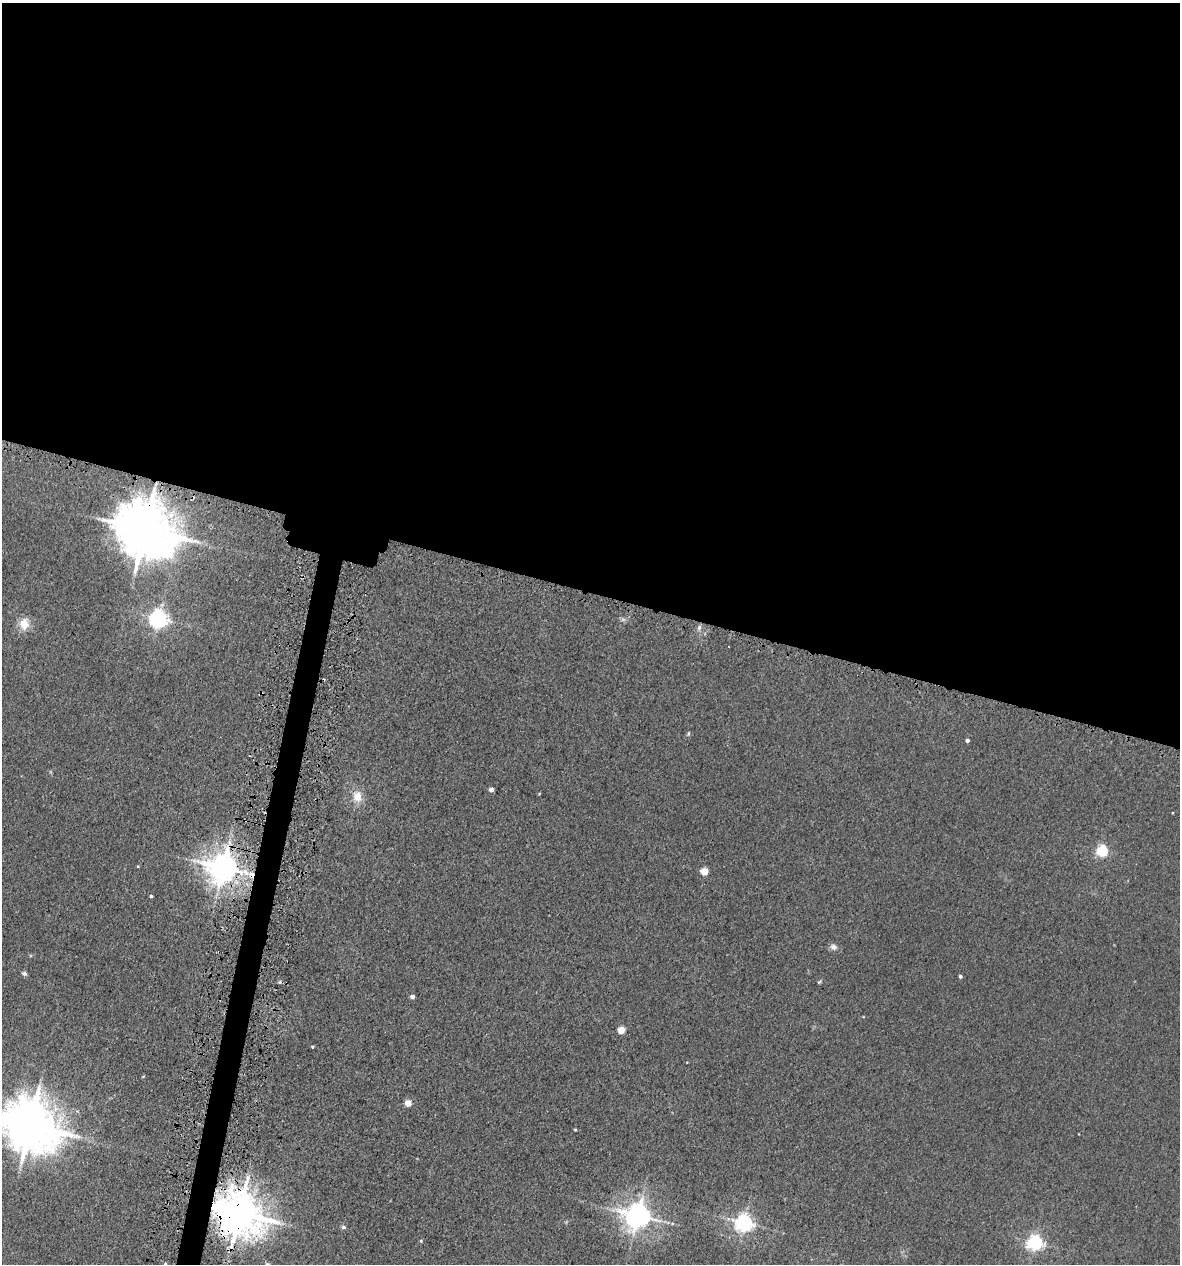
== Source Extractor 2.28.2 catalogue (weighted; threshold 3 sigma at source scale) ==
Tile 3 of 4 x 4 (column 3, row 1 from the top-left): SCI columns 2695-3872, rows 3836-5097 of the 5223 x 5150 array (HDU 1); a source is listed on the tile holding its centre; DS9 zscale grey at full resolution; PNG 1182 x 1266 px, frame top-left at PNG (2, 3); no overlay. Shown black and unused: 48% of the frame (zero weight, under 3 of 5 exposures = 5% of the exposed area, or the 3 px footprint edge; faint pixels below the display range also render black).
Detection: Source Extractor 2.28.2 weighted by HDU 2 'WHT'; one run over the whole footprint, this tile lists its part. Background 0.0171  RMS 0.0029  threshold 0.013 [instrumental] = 3 sigma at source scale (4.5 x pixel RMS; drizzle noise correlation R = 1.50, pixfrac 1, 0.05/0.05 arcsec/px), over >= 5 px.
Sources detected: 33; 1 cosmic-ray / hot-pixel residue — not listed; the other 32 listed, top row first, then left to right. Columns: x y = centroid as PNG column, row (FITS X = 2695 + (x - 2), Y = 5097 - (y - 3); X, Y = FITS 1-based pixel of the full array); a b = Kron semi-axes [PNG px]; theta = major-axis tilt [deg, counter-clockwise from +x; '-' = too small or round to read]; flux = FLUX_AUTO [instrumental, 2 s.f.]
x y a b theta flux
145 530 19 16 -25 1800
159 619 7 7 - 150
623 619 7 4 19 0.67
24 624 16 13 81 4.2
699 627 7 5 70 0.87
688 733 7 3 81 0.39
967 740 4 3 - 0.92
491 790 4 4 - 1.9
539 794 5 3 - 0.23
357 797 16 12 -82 4.2
1102 851 5 5 - 42
223 868 9 9 - 520
704 871 5 5 - 9.8
251 875 10 7 85 2.3
151 896 3 3 - 0.54
833 947 11 8 -17 1.3
24 973 7 5 -31 0.66
960 976 4 4 - 0.61
819 982 6 3 44 0.37
412 997 4 4 - 1.3
621 1030 5 5 - 8.4
313 1047 3 3 - 0.39
408 1103 5 4 - 6.3
30 1125 18 15 -31 1400
575 1130 3 3 - 0.31
239 1213 15 13 -33 1100
638 1216 8 8 - 370
744 1223 6 6 - 150
343 1227 6 5 - 0.68
421 1241 5 4 - 0.37
1035 1242 6 6 - 100
165 1264 3 3 - 1
Overlapping masked pixels (flux is a lower limit): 4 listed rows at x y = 145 530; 223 868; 251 875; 239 1213
Isophote crosses this tile's border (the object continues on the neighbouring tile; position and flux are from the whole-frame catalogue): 2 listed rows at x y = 30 1125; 165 1264